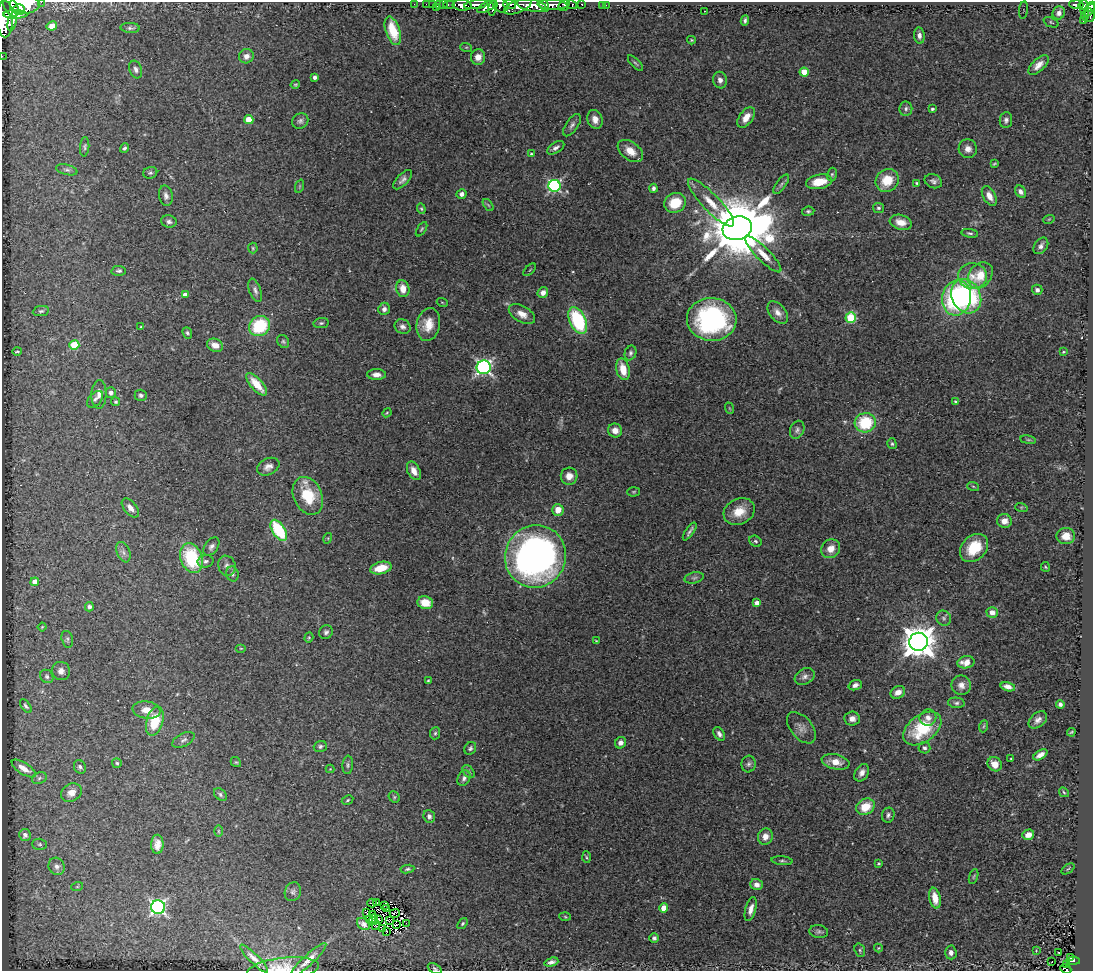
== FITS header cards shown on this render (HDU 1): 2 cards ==
NAXIS1  =                 1091
NAXIS2  =                  969

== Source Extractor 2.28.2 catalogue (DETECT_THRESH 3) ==
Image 1091 x 969 px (HDU 1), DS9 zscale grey, 1 PNG px = 1 image px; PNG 1095 x 973 px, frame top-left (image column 1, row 969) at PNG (2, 2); each listed source drawn as its Kron ellipse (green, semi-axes under 4 px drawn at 4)
Background 1.01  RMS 0.06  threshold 0.181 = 3 sigma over >= 5 px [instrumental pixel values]
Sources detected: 302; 3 with non-positive FLUX_AUTO (blend fragments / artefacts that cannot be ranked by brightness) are neither listed nor drawn; the other 299 listed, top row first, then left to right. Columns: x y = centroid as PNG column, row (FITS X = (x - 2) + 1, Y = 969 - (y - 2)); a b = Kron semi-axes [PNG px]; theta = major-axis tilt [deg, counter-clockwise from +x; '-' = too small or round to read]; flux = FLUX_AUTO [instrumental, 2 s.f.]
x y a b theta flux
41 2 2 2 - 64
25 4 15 9 -2 4500
414 4 2 2 - 13
426 4 2 2 - 14
432 4 2 2 - 12
439 4 3 2 - 9.5
443 4 2 2 - 12
449 4 6 3 0 59
510 4 6 4 -2 310
582 4 3 3 - 37
462 5 9 5 -3 1500
476 5 12 4 7 1100
500 5 8 6 -47 840
531 5 15 6 -9 2400
544 5 7 4 -64 770
552 5 15 5 -2 990
564 5 6 5 - 280
572 5 5 3 - 190
603 5 3 2 - 6.5
606 5 2 2 - 8
1076 5 7 4 -3 190
1083 5 5 3 - 220
518 6 15 6 23 1300
11 7 11 6 -60 2800
437 7 4 3 - 99
486 7 10 4 25 610
493 7 8 3 78 440
1091 7 5 3 - 240
19 9 6 5 - 1100
1084 9 12 4 -84 300
1023 10 9 4 82 11
1089 10 7 2 47 380
704 11 3 2 - 10
1059 13 7 6 - 17
15 14 12 4 0 1500
1090 15 7 4 -82 340
5 19 18 8 -89 4100
745 20 5 3 - 8.9
12 21 10 4 76 770
1083 21 2 2 - 13
1051 22 8 4 -23 6.4
52 26 5 4 - 35
130 28 9 5 -3 10
393 31 15 7 -71 99
919 36 8 5 -83 18
691 40 4 3 - 4.5
466 47 6 4 -17 4.8
2 56 2 2 - 11
246 56 7 7 - 25
478 57 8 7 - 33
635 63 10 4 -47 8
1038 65 12 6 43 29
136 70 9 6 -70 15
804 72 4 4 - 85
315 77 4 3 - 15
720 80 8 7 - 21
295 84 5 3 - 4.7
906 109 7 6 - 11
932 109 3 3 - 6.1
746 117 11 6 55 45
595 119 10 7 -71 32
249 120 4 4 - 78
1006 120 8 6 84 13
300 121 8 7 - 13
572 125 13 6 56 15
85 147 10 4 84 8.3
124 148 5 4 - 7.5
556 148 9 5 32 14
968 149 9 9 - 28
630 151 14 9 -37 50
531 154 4 4 - 4.9
994 164 4 3 - 4.5
67 170 11 5 -14 11
150 173 7 5 20 8.8
832 174 7 5 75 6.3
403 180 12 5 45 17
887 180 12 10 41 100
933 181 9 6 -22 14
819 182 13 7 11 80
917 183 4 3 - 5.6
781 184 11 5 54 11
300 186 7 4 71 5.7
554 186 6 6 - 650
653 188 4 4 - 11
1020 192 6 5 - 19
462 194 5 4 - 16
166 196 10 7 -79 18
989 196 11 6 -61 36
675 203 11 9 27 110
711 203 32 8 -46 78
488 205 7 3 -52 5.5
878 208 6 5 - 8.6
421 209 5 4 - 5.3
808 211 6 4 8 6.8
1049 219 6 3 18 3.7
169 222 8 6 -15 12
901 222 11 7 -16 40
737 228 15 11 17 42000
422 229 8 4 56 6.6
970 233 8 4 -9 8.2
1041 246 9 6 53 17
253 248 5 5 - 5.7
763 254 24 6 -45 53
530 270 8 3 45 4.8
119 271 7 5 -1 9.6
980 275 14 11 52 90
973 276 15 13 -5 57
403 289 8 6 -76 44
255 290 12 6 -70 15
1037 290 5 5 - 14
543 293 6 5 - 24
185 295 4 4 - 32
966 296 18 14 -61 480
956 298 18 14 78 540
442 302 5 3 - 3.5
384 309 6 5 - 16
41 311 8 5 8 9.2
778 313 13 8 -50 27
522 314 14 8 -30 37
851 318 5 5 - 250
712 319 25 21 -4 740
578 320 14 8 -66 340
321 323 7 5 9 7.3
428 324 16 11 79 63
259 326 11 9 38 230
141 327 3 3 - 4.4
403 327 8 7 - 16
187 333 6 4 -68 8
283 341 7 5 -57 7.8
74 345 5 4 - 130
215 345 8 6 -23 30
17 351 4 2 - 4.9
1063 352 3 2 - 4
630 353 7 5 69 10
484 367 7 7 - 1100
623 369 11 6 -76 71
376 375 9 5 0 25
257 384 14 6 -49 81
111 393 5 5 - 15
99 394 14 7 88 24
141 395 6 5 - 9.9
95 399 10 6 46 11
116 402 4 4 - 5.8
955 402 4 3 - 4.8
729 408 6 3 -71 3.7
387 413 5 4 - 4.6
865 423 10 9 - 210
615 430 7 6 - 30
797 430 9 7 67 13
1028 440 8 4 -8 6
892 444 5 4 - 6.6
268 467 12 8 26 24
414 471 10 6 -63 30
569 476 8 8 - 34
973 486 6 4 -19 5.9
634 492 6 4 2 5.2
308 496 20 14 -66 150
1021 507 6 4 -17 4.8
130 508 11 6 -50 28
558 510 6 6 - 53
739 511 16 13 27 75
1004 521 7 7 - 33
279 530 12 6 -57 240
690 531 10 3 55 12
1066 536 9 8 - 48
328 538 5 3 - 3.4
755 541 6 5 - 8
211 547 10 6 54 15
974 548 16 12 45 130
831 549 10 9 - 41
123 552 11 6 -68 16
535 556 31 30 - 1800
192 558 15 11 -69 260
205 561 8 6 11 12
227 566 10 8 -70 18
1045 567 5 4 - 4.7
381 568 11 6 14 76
232 574 7 6 - 11
694 578 10 5 13 9.4
35 582 4 4 - 29
425 603 8 6 -14 59
757 603 4 4 - 21
89 607 4 4 - 9.9
992 612 6 5 - 28
944 618 8 7 - 11
42 627 4 3 - 3.9
326 632 7 6 - 12
309 638 5 4 - 5
67 639 8 5 -75 9.4
596 641 4 3 - 3.9
918 642 9 9 - 7800
241 648 5 3 - 4.1
966 662 9 6 9 37
61 671 9 9 - 24
47 676 7 6 - 9.8
805 676 11 7 31 17
428 681 3 3 - 4.1
855 685 7 5 18 15
961 685 10 9 - 27
1008 687 7 4 -15 21
898 692 7 6 - 34
956 703 8 5 -5 9.8
1060 704 4 4 - 11
26 706 8 4 -53 8.8
147 710 14 8 -9 44
928 718 8 8 - 23
852 719 8 7 - 23
1038 720 10 7 40 20
155 721 15 8 74 140
984 726 6 4 70 5.2
801 728 18 10 -50 30
922 728 21 13 37 230
1071 732 4 2 - 4.8
435 733 6 5 - 7.1
719 734 7 5 -58 13
183 740 12 6 26 16
620 743 6 5 - 18
320 746 6 5 - 8.7
470 748 7 5 57 8.8
924 748 6 5 - 10
1040 755 8 4 31 22
1011 759 3 2 - 3.3
236 762 5 4 - 5.3
836 762 14 7 -12 49
117 763 5 5 - 6.8
749 764 8 7 - 12
995 764 7 6 - 48
348 765 9 5 86 9.8
80 767 7 5 -63 9.4
24 768 14 5 -32 38
330 769 4 4 - 3.2
468 772 7 5 -48 8.2
862 773 9 6 59 22
39 778 7 5 24 9.7
464 778 8 6 64 14
1064 792 5 4 - 5.7
71 793 11 8 29 32
220 794 7 5 -42 9.8
394 797 6 5 - 6.4
348 800 6 4 29 5.7
865 807 9 7 32 90
888 815 7 6 - 12
429 816 6 5 - 13
218 831 6 4 -89 5.3
25 835 6 5 - 15
1028 835 6 5 - 25
765 836 8 7 - 34
40 844 7 5 -1 7.7
157 844 10 6 89 29
586 857 6 4 -87 5.5
782 861 10 3 -6 7.9
878 864 3 3 - 6.2
57 866 9 7 -64 17
407 869 7 4 7 6.9
1068 869 7 3 36 5.7
974 876 8 3 71 5.8
757 884 6 5 - 24
77 887 6 4 19 4.3
293 892 9 8 - 14
935 898 10 5 -78 44
377 902 4 2 - 4.8
372 903 5 2 - 2.7
385 905 3 2 - 3.3
158 907 7 7 - 1000
664 908 4 4 - 45
386 909 3 2 - 3
751 909 12 5 74 25
366 912 3 2 - 0.52
395 913 5 4 - 1.2
372 914 3 2 - 2.2
565 917 6 3 -3 5.1
374 919 5 2 - 2.8
378 919 3 2 - 3.4
369 920 3 2 - 4.7
389 920 4 2 - 6.2
406 923 2 2 - 4.1
462 923 6 4 52 6
363 924 7 5 -36 16
376 925 4 2 - 6.6
396 925 3 2 - 2.7
382 929 3 2 - 2.6
387 931 2 2 - 2.9
819 932 9 6 -9 11
654 938 5 5 - 10
878 948 4 4 - 3.5
860 950 7 5 -70 6.7
1036 951 4 3 - 2.8
951 952 7 6 - 18
1059 953 3 2 - 6.6
1071 958 3 3 - 29
254 959 19 5 -44 24
309 960 24 5 43 31
1073 961 6 3 2 170
551 962 7 4 17 14
1052 962 2 2 - 4.9
1067 965 3 3 - 14
283 969 36 11 7 65
435 969 7 5 -30 6.9
1066 969 6 3 -23 63
At the frame edge (FLAGS 8, measured only in part): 8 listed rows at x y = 41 2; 25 4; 1091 7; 5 19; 2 56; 283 969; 435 969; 1066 969
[3 non-positive-flux detections neither listed nor drawn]